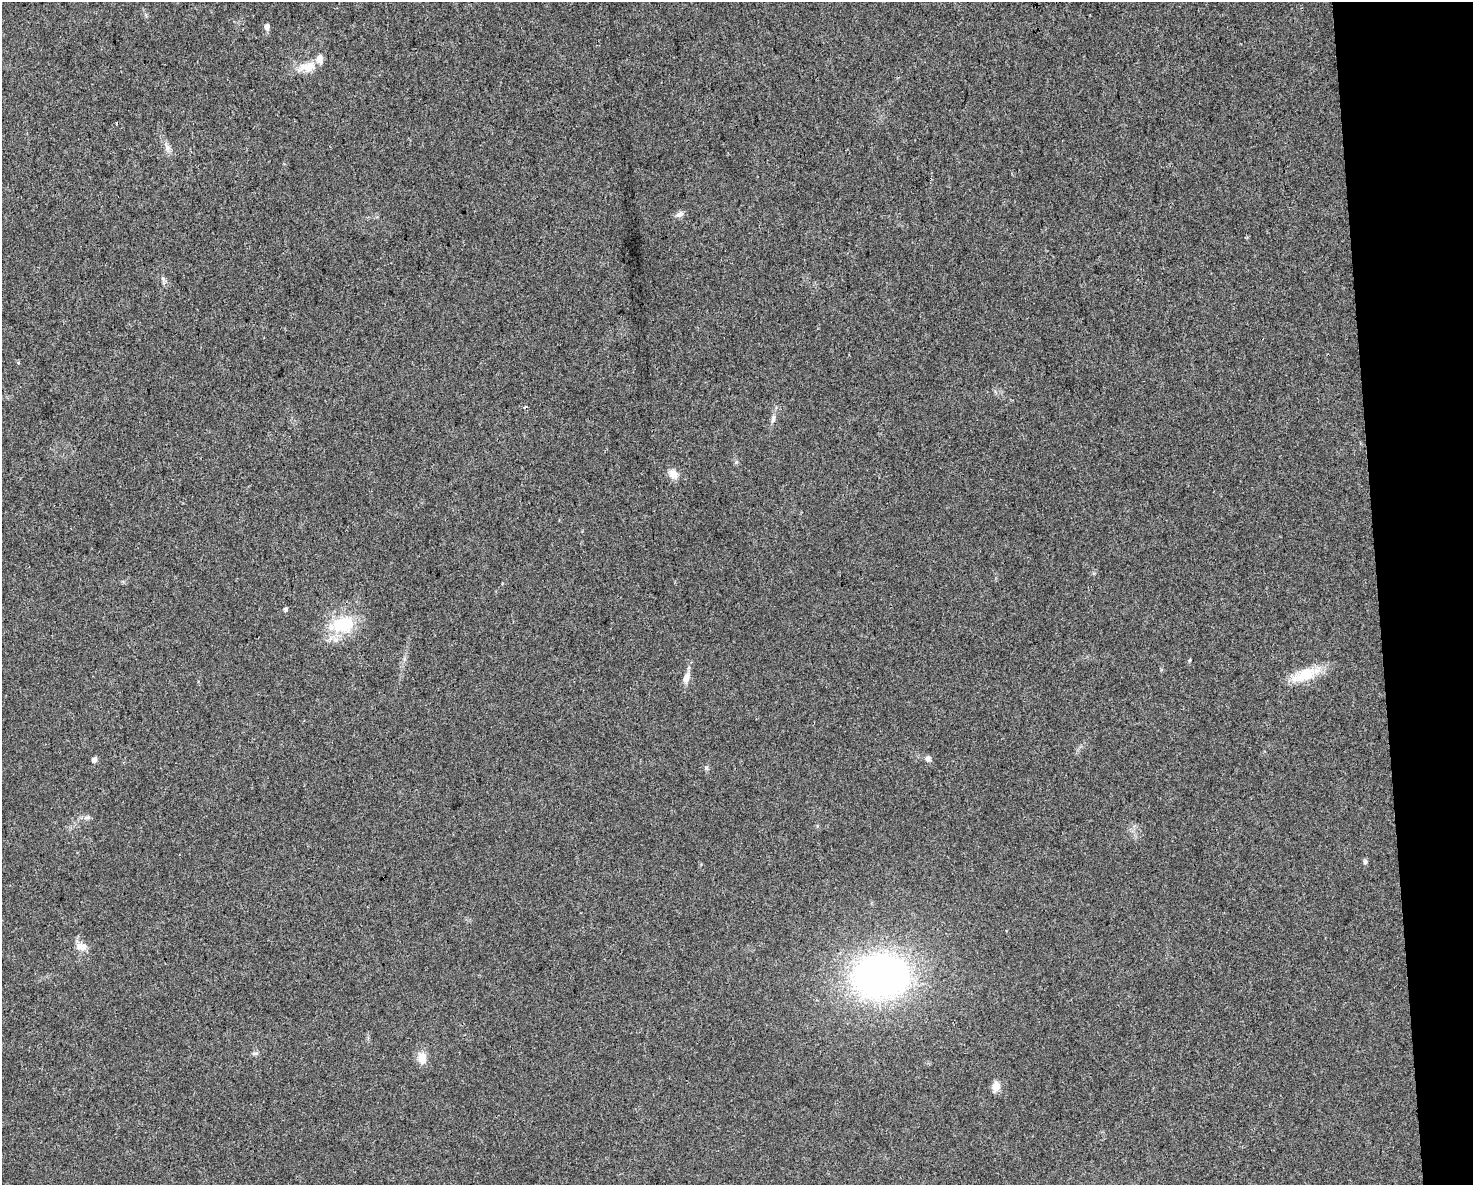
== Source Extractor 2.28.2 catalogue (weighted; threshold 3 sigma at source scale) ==
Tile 9 of 3 x 4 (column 3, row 3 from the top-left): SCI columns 2961-4431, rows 1183-2365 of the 4494 x 4730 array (HDU 1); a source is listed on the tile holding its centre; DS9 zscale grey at full resolution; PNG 1475 x 1187 px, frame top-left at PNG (2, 2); no overlay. Shown black and unused: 6% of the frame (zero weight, under 3 of 4 exposures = <1% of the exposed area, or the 3 px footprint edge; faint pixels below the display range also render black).
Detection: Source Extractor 2.28.2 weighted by HDU 2 'WHT'; one run over the whole footprint, this tile lists its part. Background 0.0315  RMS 0.004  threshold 0.018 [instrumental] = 3 sigma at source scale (4.5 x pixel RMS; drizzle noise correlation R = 1.50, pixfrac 1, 0.0396/0.0396 arcsec/px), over >= 5 px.
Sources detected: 25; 2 cosmic-ray / hot-pixel residue — not listed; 2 inside a brighter listed object's ellipse — not listed separately; the other 21 listed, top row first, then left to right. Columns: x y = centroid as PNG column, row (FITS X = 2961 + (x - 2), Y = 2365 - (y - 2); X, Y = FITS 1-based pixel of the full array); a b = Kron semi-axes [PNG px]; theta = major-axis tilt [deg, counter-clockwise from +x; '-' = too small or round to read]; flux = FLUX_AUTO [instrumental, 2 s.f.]
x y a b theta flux
267 27 6 5 - 2
308 67 28 12 11 6.6
167 147 15 6 -66 2.2
679 214 11 7 30 1.6
773 419 11 4 67 1.2
673 474 13 9 -44 3.3
285 609 4 4 - 0.84
342 624 34 19 14 18
1190 660 6 3 70 0.39
1304 675 36 15 23 11
686 678 13 7 73 2.9
928 759 8 7 - 1.2
94 760 6 5 - 1.8
706 767 6 4 -19 0.61
87 817 11 5 5 1.2
1365 862 7 5 -89 0.95
81 947 16 9 -7 3.2
881 976 52 39 4 160
255 1053 10 4 0 0.83
422 1058 13 10 -85 4.6
996 1086 11 8 77 3.3